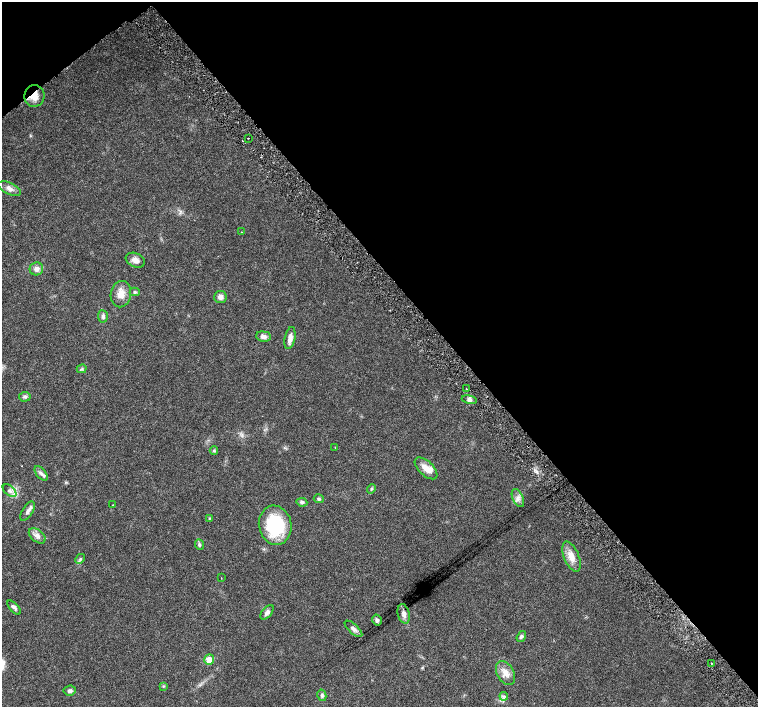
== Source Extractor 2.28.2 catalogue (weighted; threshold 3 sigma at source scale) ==
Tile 3 of 4 x 4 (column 3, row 1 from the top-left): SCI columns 3029-4539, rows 4440-5849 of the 6057 x 6002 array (HDU 1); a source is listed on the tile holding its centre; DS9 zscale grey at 2 x 2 block average (1 PNG px = mean of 2 x 2 image px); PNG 760 x 709 px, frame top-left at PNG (2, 2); each listed source drawn as its Kron ellipse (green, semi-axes under 4 px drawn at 4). Shown black and unused: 42% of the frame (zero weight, under 4 of 8 exposures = <1% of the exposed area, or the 3 px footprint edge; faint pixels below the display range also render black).
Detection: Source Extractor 2.28.2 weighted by HDU 2 'WHT'; one run over the whole footprint, this tile lists its part. Background 0.0161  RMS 0.0013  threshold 0.00541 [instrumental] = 3 sigma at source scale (4.09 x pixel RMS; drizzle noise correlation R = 1.36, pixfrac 0.8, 0.0396/0.0396 arcsec/px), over >= 5 px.
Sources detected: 51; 3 cosmic-ray / hot-pixel residue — neither listed nor drawn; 1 inside a brighter listed object's ellipse — not listed separately; the other 47 listed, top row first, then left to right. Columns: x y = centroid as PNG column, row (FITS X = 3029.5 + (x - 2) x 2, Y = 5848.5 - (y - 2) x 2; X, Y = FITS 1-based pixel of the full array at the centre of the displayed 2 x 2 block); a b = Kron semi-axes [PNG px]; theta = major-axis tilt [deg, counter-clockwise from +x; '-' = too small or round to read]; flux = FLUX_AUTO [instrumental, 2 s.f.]
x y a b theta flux
34 96 11 10 - 3.1
248 138 2 2 - 0.46
9 189 12 5 -23 1.6
242 232 2 2 - 0.14
135 260 10 7 -23 1.8
36 269 7 6 - 1.5
135 292 5 4 - 0.46
121 294 13 10 79 3.1
220 297 6 6 - 1.4
103 316 6 5 - 0.77
263 336 7 5 -6 1.1
290 338 11 5 78 1.8
82 369 5 3 - 0.41
466 388 2 2 - 0.69
25 397 6 4 4 0.63
469 400 7 4 -11 0.98
335 447 2 2 - 0.21
214 450 4 3 - 0.37
426 468 14 7 -43 2.7
41 473 8 4 -49 0.95
371 489 5 3 - 0.41
10 491 8 4 -41 1.1
518 498 9 5 -65 1.4
319 499 5 4 - 0.54
302 502 5 4 - 0.54
113 505 2 2 - 0.088
28 511 11 5 58 1.2
209 518 4 2 - 0.25
275 525 20 16 -81 19
37 536 9 6 -39 1.4
199 545 5 4 - 0.47
571 557 16 7 -68 3.1
80 559 5 4 - 0.55
221 578 2 2 - 0.13
14 607 8 4 -47 0.85
267 612 8 5 52 1.1
404 614 10 6 -77 1.4
377 620 5 4 - 0.74
353 629 11 4 -42 1.1
521 636 6 4 53 0.59
209 659 5 5 - 3.9
711 663 2 2 - 0.14
506 673 13 8 -61 2.5
163 686 3 3 - 0.26
70 691 6 5 - 0.78
322 695 6 4 -76 0.62
504 696 4 2 - 0.38
Overlapping masked pixels (flux is a lower limit): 1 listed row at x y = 34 96